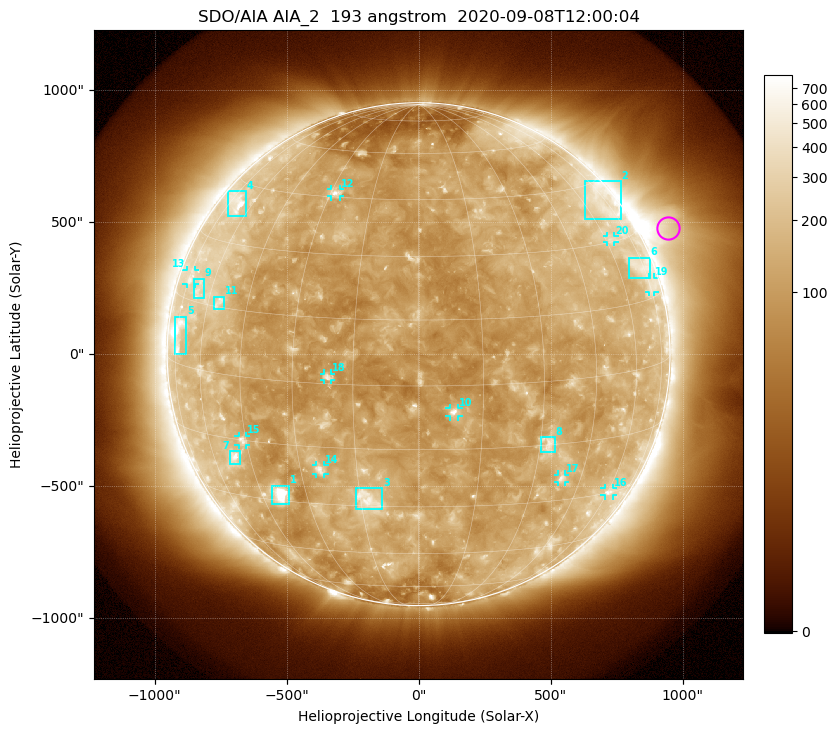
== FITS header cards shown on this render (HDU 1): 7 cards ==
TELESCOP= 'SDO/AIA'
INSTRUME= 'AIA_2'
WAVELNTH=                  193
WAVEUNIT= 'angstrom'
DATE-OBS= '2020-09-08T12:00:04.85'
CTYPE1  = 'HPLN-TAN'
CTYPE2  = 'HPLT-TAN'

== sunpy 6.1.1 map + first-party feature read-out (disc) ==
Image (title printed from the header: SDO/AIA AIA_2  193 angstrom  2020-09-08T12:00:04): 1024 x 1024 px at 2.4 arcsec/px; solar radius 953 arcsec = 397 px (full disc in frame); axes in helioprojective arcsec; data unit not stated in the header (colour bar unlabelled)
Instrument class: DISC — disc imager (sunpy class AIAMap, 193 A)
Bright regions (active regions / flare kernels): reference = the median radial profile (limb darkening/brightening removed); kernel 9 px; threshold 5 sigma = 185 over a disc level ~120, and >= 1.15x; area >= 12 px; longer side >= 10 px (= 24 arcsec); searched inside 0.97 R_sun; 26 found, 20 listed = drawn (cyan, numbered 1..; 10 of them under ~33 arcsec drawn as corner ticks so the feature stays visible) (cap 20 boxes per figure: the strongest are kept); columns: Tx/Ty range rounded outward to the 5 arcsec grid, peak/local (2 s.f.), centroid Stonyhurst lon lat
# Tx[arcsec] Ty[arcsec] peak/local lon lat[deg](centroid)
1 -560..-490 -570..-500 13 -38 -28
2 630..765 510..655 2.7 +71 +40
3 -240..-135 -590..-505 4.9 -13 -28
4 -725..-655 520..620 5 -69 +40
5 -925..-880 0..145 5.6 -73 +7
6 795..875 290..365 2.5 +72 +23
7 -715..-675 -420..-365 4.7 -51 -20
8 465..515 -375..-315 3.7 +32 -15
9 -850..-810 210..285 2.5 -66 +18
10 115..150 -235..-205 7.9 +8 -6
11 -775..-735 170..220 3.2 -55 +16
12 -330..-295 595..625 5.1 -28 +46
13 -880..-845 265..320 2.4 -74 +20
14 -390..-355 -455..-420 4.4 -25 -21
15 -685..-655 -345..-310 3.9 -46 -15
16 705..740 -535..-505 2.8 +61 -30
17 525..555 -485..-455 3.7 +38 -24
18 -360..-330 -100..-75 4.2 -21 +2
19 870..895 235..290 2.1 +76 +18
20 715..745 425..450 2.6 +63 +31
Off-limb structures (1.02-1.3 R_sun): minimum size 162 px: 5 found; the strongest spans PA ~265..320 deg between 1.02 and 1.3 R_sun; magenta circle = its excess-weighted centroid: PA ~295 deg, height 1.11 R_sun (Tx ~945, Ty ~480 arcsec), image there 3.6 x the reference